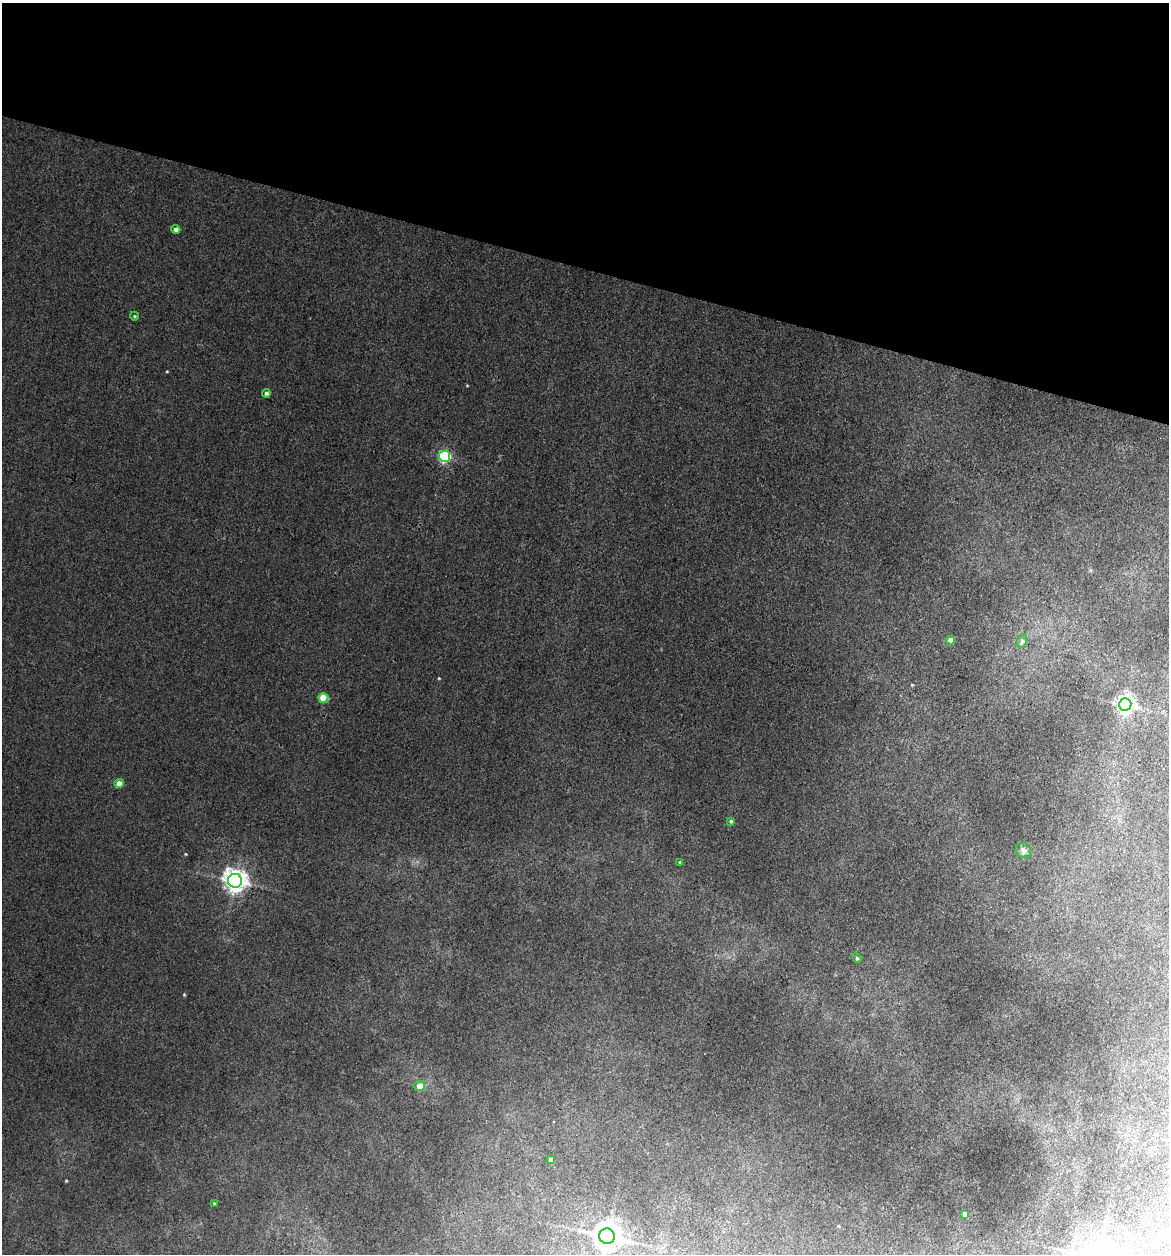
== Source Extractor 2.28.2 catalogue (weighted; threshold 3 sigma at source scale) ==
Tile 2 of 4 x 4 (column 2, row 1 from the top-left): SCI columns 1287-2453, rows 3758-5009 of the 5028 x 5010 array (HDU 1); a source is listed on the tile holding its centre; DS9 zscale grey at full resolution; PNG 1171 x 1256 px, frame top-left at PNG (2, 3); each listed source drawn as its Kron ellipse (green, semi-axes under 4 px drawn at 4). Shown black and unused: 21% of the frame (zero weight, under 3 of 4 exposures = <1% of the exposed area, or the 3 px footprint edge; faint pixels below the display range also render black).
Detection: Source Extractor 2.28.2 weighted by HDU 2 'WHT'; one run over the whole footprint, this tile lists its part. Background 0.0841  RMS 0.0075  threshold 0.0338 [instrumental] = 3 sigma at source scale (4.5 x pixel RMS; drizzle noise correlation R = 1.50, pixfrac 1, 0.05/0.05 arcsec/px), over >= 5 px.
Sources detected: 19; all 19 listed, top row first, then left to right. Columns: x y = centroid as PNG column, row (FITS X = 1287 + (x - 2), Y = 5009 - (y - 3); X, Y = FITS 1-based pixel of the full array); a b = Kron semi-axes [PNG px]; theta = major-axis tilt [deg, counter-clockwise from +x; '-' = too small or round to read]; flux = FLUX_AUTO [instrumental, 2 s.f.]
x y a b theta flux
176 229 4 4 - 2.1
134 316 4 3 - 0.52
266 393 4 4 - 1.3
445 456 5 5 - 77
951 640 4 4 - 4.7
1022 641 7 5 75 1.8
323 698 5 4 - 15
1125 704 6 6 - 250
119 783 4 4 - 5.9
731 821 3 3 - 0.9
1023 850 8 7 - 2.2
680 862 4 3 - 0.52
235 881 7 7 - 390
857 958 5 4 - 0.85
420 1086 5 5 - 6.2
551 1160 4 4 - 4.3
214 1203 3 3 - 0.55
965 1214 4 4 - 2.7
607 1236 8 7 - 720
Unlisted compact peaks at least as high as the median listed source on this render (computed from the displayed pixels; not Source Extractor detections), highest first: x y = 439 678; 184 995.